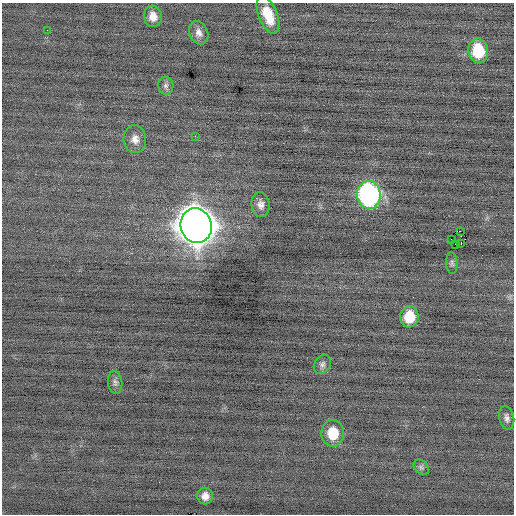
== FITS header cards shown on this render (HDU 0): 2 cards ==
NAXIS1  =                  512 / Axis length
NAXIS2  =                  512 / Axis length

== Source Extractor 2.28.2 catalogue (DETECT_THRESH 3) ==
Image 512 x 512 px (HDU 0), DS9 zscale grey, 1 PNG px = 1 image px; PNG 516 x 516 px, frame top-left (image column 1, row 512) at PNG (2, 3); each listed source drawn as its Kron ellipse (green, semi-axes under 4 px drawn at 4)
Background -0.0522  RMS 0.69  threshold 2.08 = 3 sigma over >= 5 px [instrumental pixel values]
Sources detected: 23; all 23 listed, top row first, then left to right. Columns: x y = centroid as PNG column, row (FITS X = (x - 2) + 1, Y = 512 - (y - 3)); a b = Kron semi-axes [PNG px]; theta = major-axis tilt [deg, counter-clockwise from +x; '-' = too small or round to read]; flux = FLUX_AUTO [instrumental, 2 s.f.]
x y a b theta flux
268 15 20 9 -68 1100
153 16 11 9 -82 420
47 30 2 2 - 34
199 33 12 9 -66 280
478 51 12 10 -79 1700
166 86 9 7 -84 170
195 136 3 2 - 47
135 139 14 11 -85 380
369 195 14 12 -83 11000
261 205 12 9 -84 290
196 226 17 15 -73 100000
460 231 2 2 - 1400
451 239 2 2 - 160
461 243 3 2 - 62
455 244 3 2 - 240
452 263 11 5 -86 110
409 317 10 9 - 1100
322 365 10 8 58 180
115 382 11 7 -84 180
507 418 12 7 -77 210
333 433 13 11 90 1200
421 467 9 6 -44 130
205 496 8 7 - 330